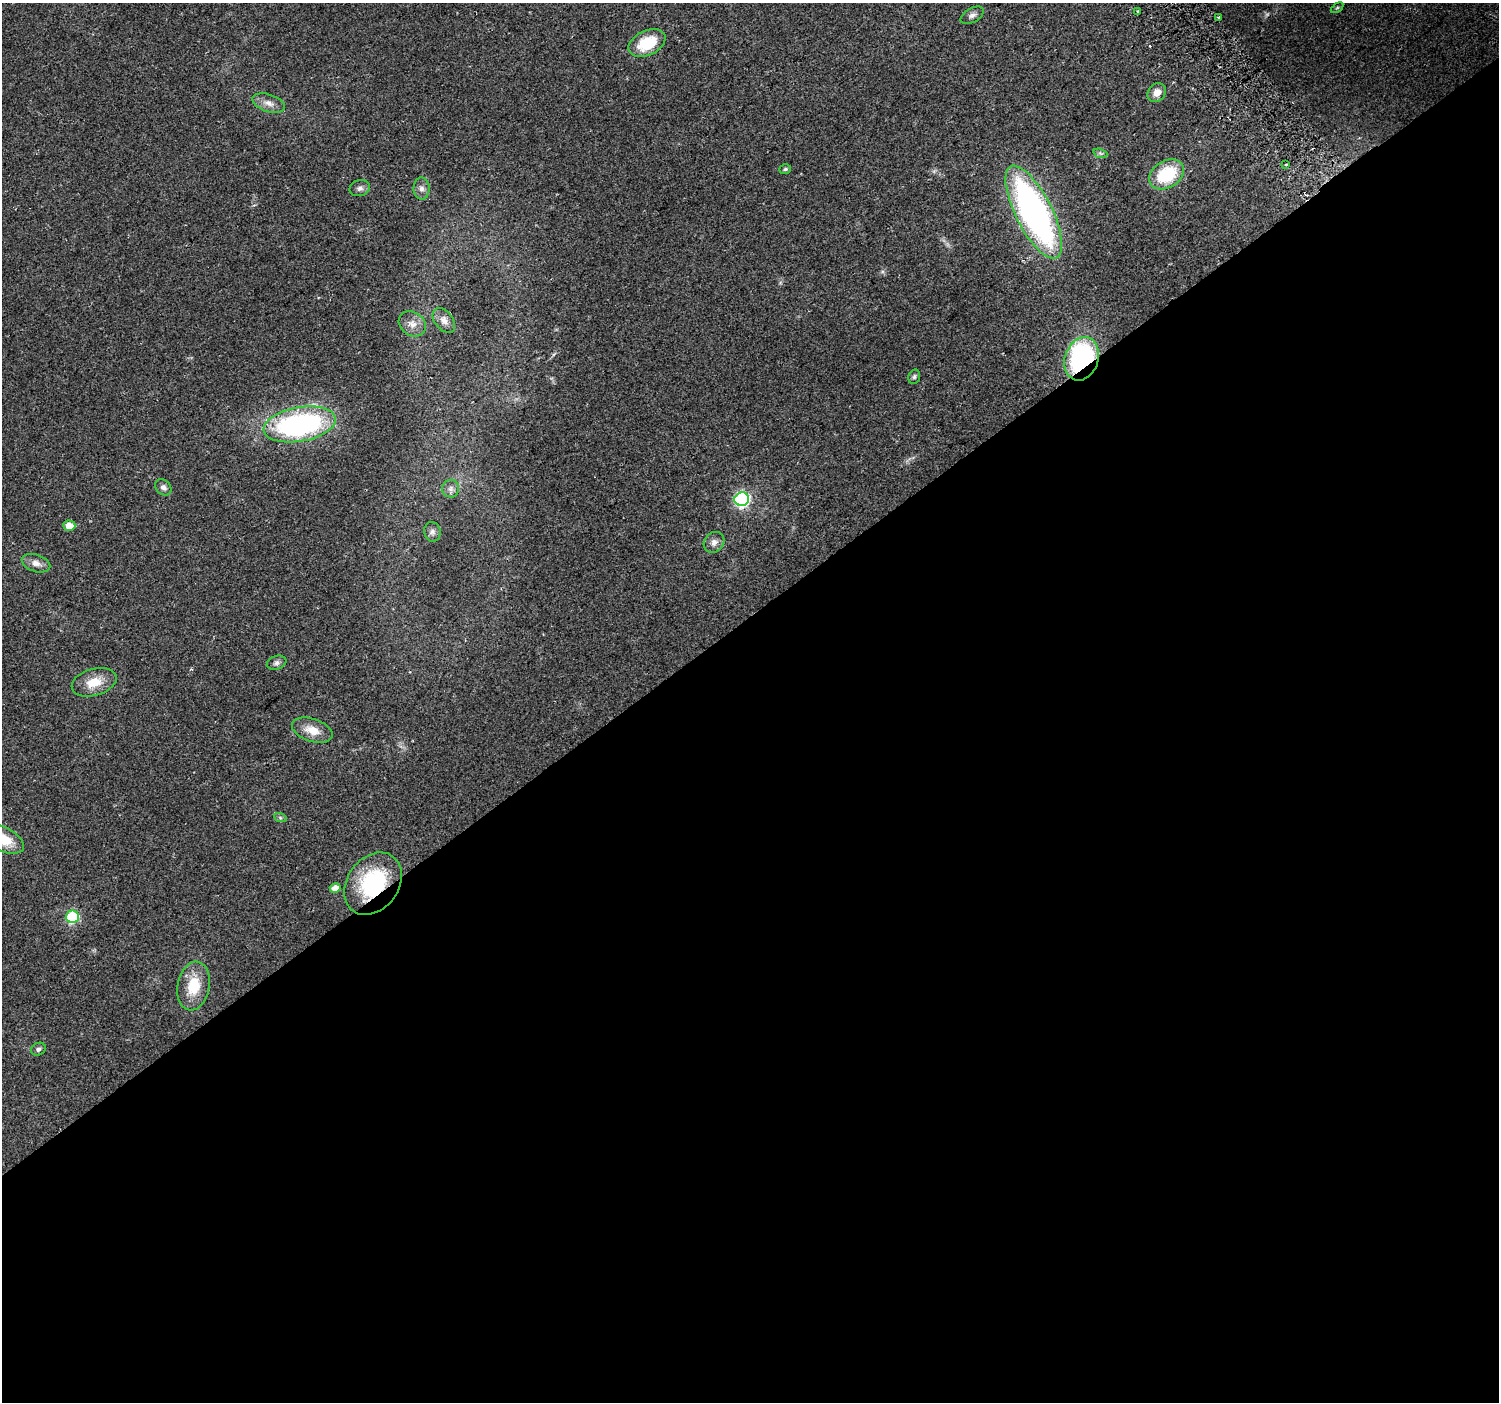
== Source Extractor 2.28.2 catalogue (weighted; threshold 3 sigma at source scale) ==
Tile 15 of 4 x 4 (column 3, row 4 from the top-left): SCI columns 3027-4523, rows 223-1622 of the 6047 x 5984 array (HDU 1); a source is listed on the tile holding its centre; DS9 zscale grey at full resolution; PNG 1501 x 1404 px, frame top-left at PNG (2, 3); each listed source drawn as its Kron ellipse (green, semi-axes under 4 px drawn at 4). Shown black and unused: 56% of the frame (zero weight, under 2 of 3 exposures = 2% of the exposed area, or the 3 px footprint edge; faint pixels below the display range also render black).
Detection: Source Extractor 2.28.2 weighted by HDU 2 'WHT'; one run over the whole footprint, this tile lists its part. Background 0.0578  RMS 0.011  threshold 0.0499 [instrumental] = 3 sigma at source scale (4.5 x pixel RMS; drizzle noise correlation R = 1.50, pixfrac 1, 0.0396/0.0396 arcsec/px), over >= 5 px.
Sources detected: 40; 1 too faint to see at this stretch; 3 cosmic-ray / hot-pixel residue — neither listed nor drawn; the other 36 listed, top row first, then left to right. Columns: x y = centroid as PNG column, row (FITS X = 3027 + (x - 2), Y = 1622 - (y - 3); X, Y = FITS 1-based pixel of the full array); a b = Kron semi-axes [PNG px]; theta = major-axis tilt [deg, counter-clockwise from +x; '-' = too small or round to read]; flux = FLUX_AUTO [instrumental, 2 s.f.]
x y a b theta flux
1337 8 7 3 36 1.4
1138 11 3 3 - 1.2
972 15 13 7 29 4.5
1219 17 3 2 - 1.8
647 43 19 12 26 39
1157 93 10 8 52 8
269 103 17 8 -18 8.5
1100 153 7 4 -19 2.2
1286 165 3 2 - 1.4
785 169 6 5 - 2.1
1167 174 18 13 33 57
360 188 10 8 13 4.2
421 189 11 8 -88 5.7
1034 212 51 18 -63 390
444 320 14 9 -52 7.3
412 324 14 11 -36 8.9
1082 359 22 16 71 170
914 377 7 5 74 2.4
300 424 36 17 10 260
163 487 9 7 -44 4.3
451 489 9 8 - 4.7
742 499 7 6 - 200
69 526 6 5 - 12
432 532 10 8 -77 4.2
714 542 11 9 46 6.2
36 563 15 8 -18 7.8
277 663 10 6 18 3.5
94 682 23 13 16 22
312 730 21 11 -18 16
280 817 6 4 -20 1.8
3 839 22 11 -27 31
373 884 34 25 54 99
335 888 5 4 - 10
72 917 6 6 - 100
193 986 24 16 79 34
38 1049 7 6 - 3.4
Overlapping masked pixels (flux is a lower limit): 2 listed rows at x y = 1082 359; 373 884
Isophote crosses this tile's border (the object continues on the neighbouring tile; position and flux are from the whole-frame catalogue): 1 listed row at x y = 3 839